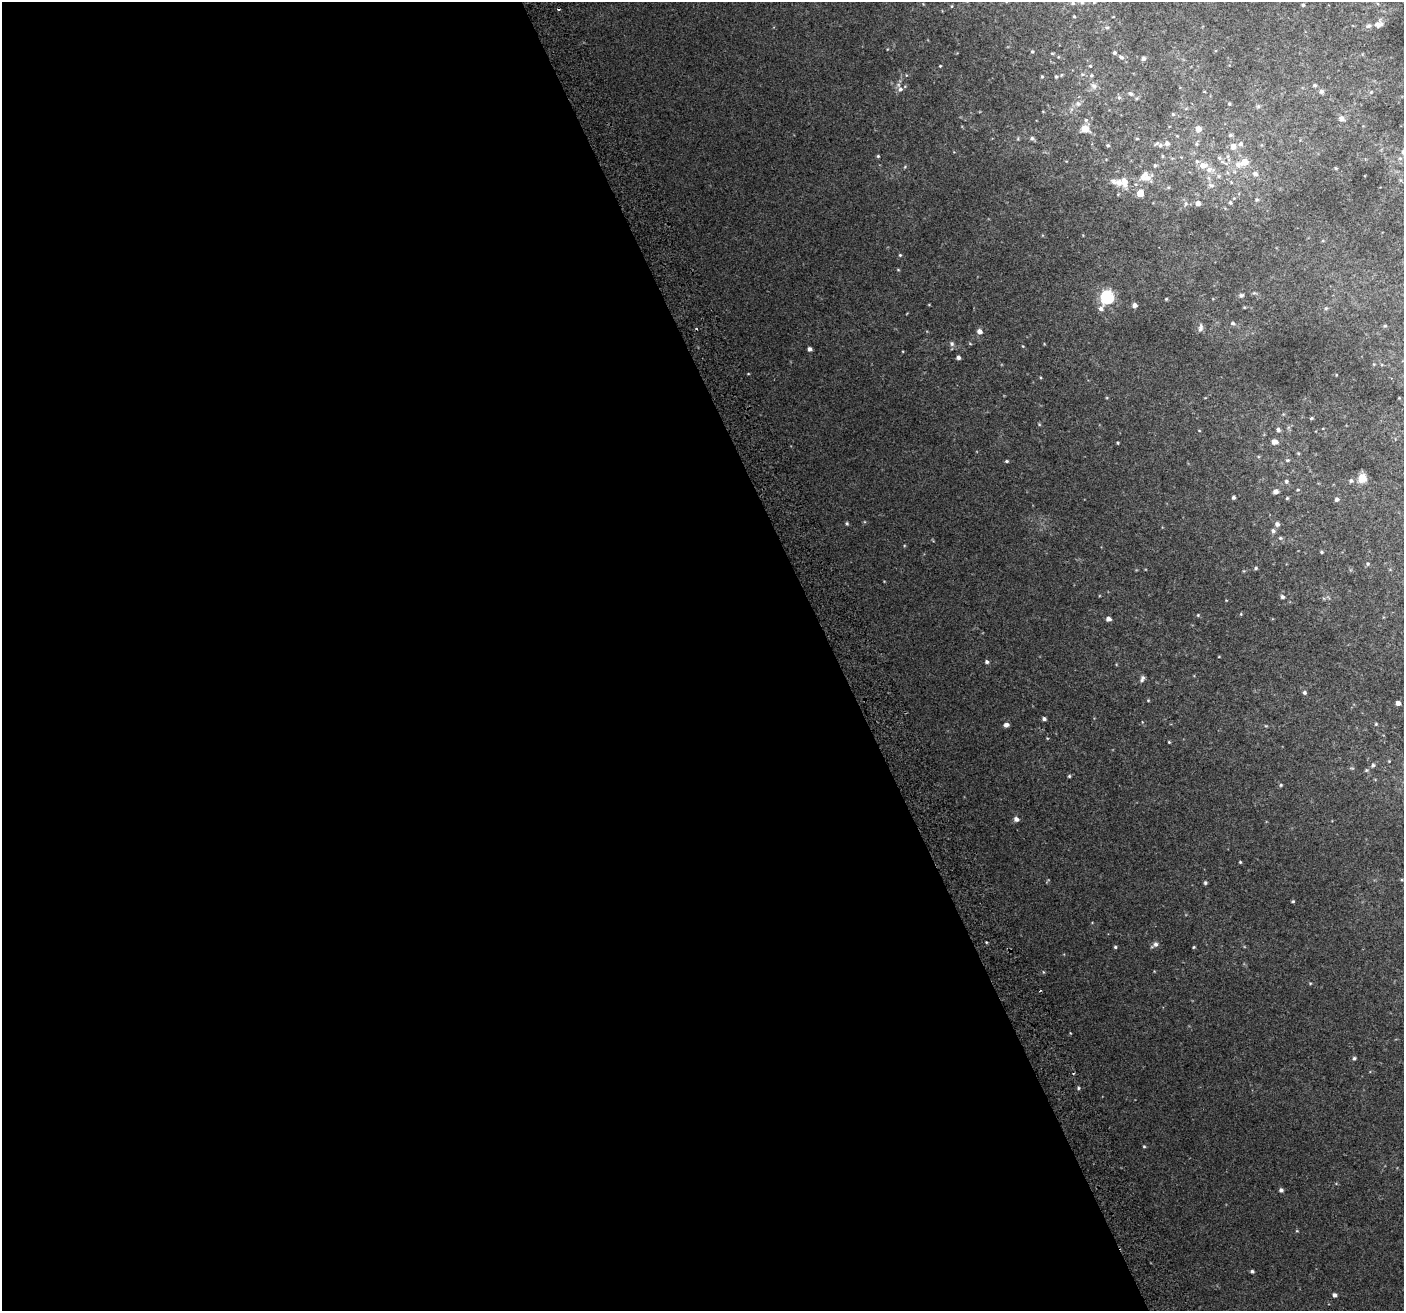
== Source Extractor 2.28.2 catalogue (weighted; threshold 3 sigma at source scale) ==
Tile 9 of 4 x 4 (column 1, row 3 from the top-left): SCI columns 43-1444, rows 1467-2775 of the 5688 x 5494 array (HDU 1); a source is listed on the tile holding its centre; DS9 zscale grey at full resolution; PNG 1406 x 1313 px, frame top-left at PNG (2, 2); no overlay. Shown black and unused: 59% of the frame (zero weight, under 2 of 3 exposures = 2% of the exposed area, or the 3 px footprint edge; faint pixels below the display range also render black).
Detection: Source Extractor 2.28.2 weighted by HDU 2 'WHT'; one run over the whole footprint, this tile lists its part. Background 0.0744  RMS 0.014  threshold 0.063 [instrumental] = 3 sigma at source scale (4.5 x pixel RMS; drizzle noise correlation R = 1.50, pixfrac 1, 0.0396/0.0396 arcsec/px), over >= 5 px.
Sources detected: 145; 1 cosmic-ray / hot-pixel residue — not listed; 7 inside a brighter listed object's ellipse — not listed separately; the other 137 listed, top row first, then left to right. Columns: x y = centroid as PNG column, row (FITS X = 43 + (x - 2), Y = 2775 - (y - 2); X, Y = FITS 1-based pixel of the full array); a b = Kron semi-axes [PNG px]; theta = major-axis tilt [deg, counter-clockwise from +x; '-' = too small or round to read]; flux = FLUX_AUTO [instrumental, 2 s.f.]
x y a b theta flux
1073 3 6 5 - 2.9
1303 5 4 3 - 2.1
952 6 4 2 - 0.94
1074 16 4 3 - 1.5
1379 24 12 9 40 7.6
1107 27 6 4 1 2.2
1032 51 4 3 - 1.4
1052 53 5 3 - 1.2
1114 53 5 5 - 2.8
1121 57 8 6 -34 3.8
1143 59 6 5 - 3.4
940 66 3 3 - 1.1
1090 66 4 4 - 1.3
1091 75 5 4 - 1.6
1042 77 4 4 - 1.3
1056 77 5 4 - 1.7
1315 85 5 5 - 2.3
1094 86 9 7 -46 5.4
900 89 7 7 - 5.6
1321 91 7 6 - 3.4
1371 92 4 4 - 1.5
1131 94 6 5 - 3
1119 97 7 5 -68 2.6
1078 104 8 6 -74 4.2
1229 104 4 4 - 1.7
1258 106 6 5 - 2.3
1173 114 5 5 - 1.9
1341 118 7 6 - 5.9
1086 120 5 5 - 2.3
1085 129 10 8 -19 13
1198 129 5 5 - 16
1230 135 6 4 15 2.2
1032 138 7 5 0 2.7
1137 139 5 3 - 1.4
1167 143 7 7 - 5.4
1196 144 6 4 -89 1.9
1241 144 7 6 - 4.5
1108 145 5 4 - 2.1
1160 145 6 6 - 3.1
1233 146 8 7 - 8.9
878 156 4 4 - 1.7
1162 156 5 3 - 1.5
1228 156 6 4 89 2
1219 158 7 6 - 3.5
1244 162 7 6 - 18
1155 165 6 5 - 2.3
1203 165 10 7 1 11
905 167 5 4 - 1.6
1336 168 4 4 - 1.3
1255 173 8 6 -27 4.8
1219 176 6 5 - 2.5
1147 178 15 11 20 14
1114 182 12 7 -47 7.6
1124 182 17 8 -77 14
1211 185 10 6 -15 4.4
1168 187 6 4 1 1.8
1140 193 5 5 - 22
1257 199 5 5 - 2.1
1230 202 6 4 -59 2.3
1186 203 7 6 - 3.5
1198 203 6 5 - 6.2
900 255 4 4 - 1.6
898 270 5 3 - 1.2
1241 295 7 5 15 3.1
1107 297 8 6 63 220
1166 299 4 4 - 1.4
1134 305 5 5 - 6
1244 307 4 3 - 1.2
1326 308 5 5 - 1.9
1232 323 6 5 - 2.7
1385 326 5 4 - 1.7
1200 328 11 6 82 4.3
979 331 6 5 - 7.1
952 344 7 6 - 3.1
810 349 4 4 - 4.6
958 357 4 4 - 4.2
1374 364 5 3 - 1.1
1336 375 3 2 - 0.84
1311 418 5 3 - 1.7
1039 424 5 4 - 1.3
1199 430 4 2 - 0.91
1278 430 5 5 - 3.8
1274 442 7 5 -6 8
1118 443 3 3 - 1.4
1298 453 5 4 - 1.3
1287 460 6 4 3 2
1007 461 5 4 - 1.7
1362 478 5 5 - 53
1286 481 5 5 - 2.8
1351 481 6 5 - 2.8
1275 492 5 4 - 6.6
1233 497 4 4 - 2.7
1287 498 4 4 - 1.6
1337 499 5 5 - 3.8
847 523 5 5 - 1.9
1277 524 6 5 - 4.5
1273 531 6 5 - 3.3
1280 538 6 5 - 2.2
1321 552 4 3 - 1.7
1368 564 5 5 - 2.2
1256 568 5 5 - 1.9
1282 597 5 4 - 3.3
1226 600 4 3 - 0.88
1241 614 5 4 - 1.3
1198 615 5 4 - 1.5
1108 619 4 4 - 5.9
987 662 5 4 - 2.9
1142 679 9 5 69 3.8
1304 693 5 5 - 2.9
1148 700 4 4 - 1.1
1398 703 4 4 - 7.7
1044 719 4 4 - 3.4
1376 724 4 3 - 1.3
1006 725 6 5 - 5
1266 726 5 3 - 1.2
1169 742 3 3 - 1.2
1389 761 4 4 - 0.93
1373 765 6 5 - 2.9
1366 770 6 5 - 1.9
1069 776 4 4 - 1.6
1281 785 4 4 - 1.6
1016 819 5 5 - 6.2
1240 862 3 3 - 1.3
1205 883 4 4 - 2.4
1293 901 4 3 - 1.7
1155 944 8 7 - 4.5
1115 947 4 4 - 1.7
1194 947 4 3 - 1.3
1043 972 5 3 - 1.2
1310 983 5 3 - 1.2
1354 1058 5 5 - 2.6
1078 1088 5 4 - 2
1144 1146 4 3 - 1.4
1281 1190 4 4 - 3.9
1297 1231 5 3 - 1.1
1252 1271 4 3 - 2.6
1334 1295 4 3 - 4
Unlisted compact peaks at least as high as the median listed source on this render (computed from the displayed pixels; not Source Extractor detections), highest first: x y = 1023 346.